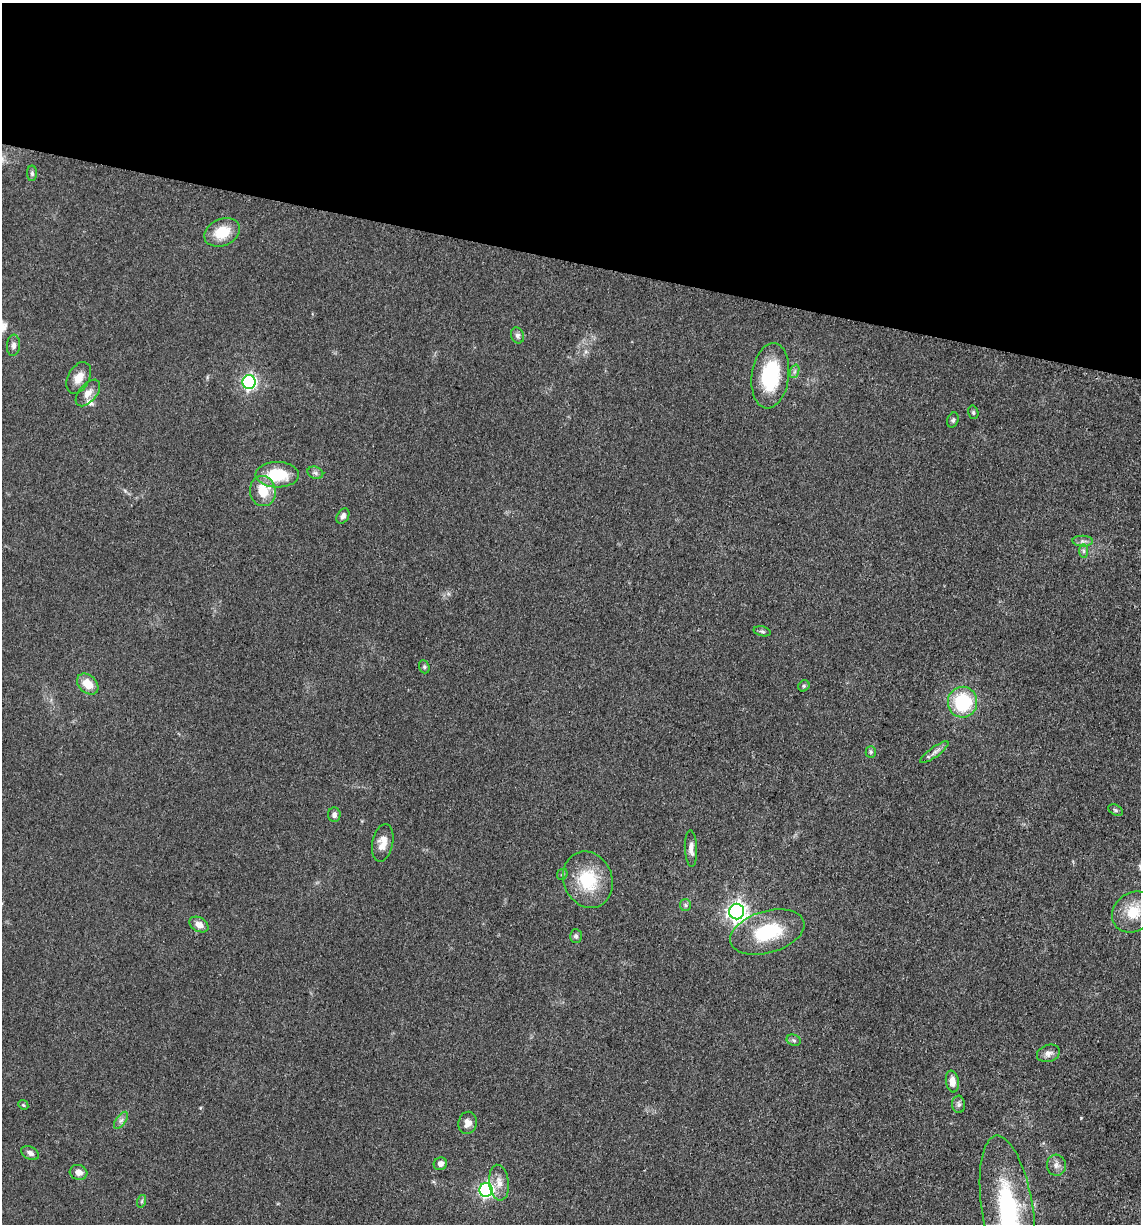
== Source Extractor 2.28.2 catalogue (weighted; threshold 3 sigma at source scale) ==
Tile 2 of 4 x 4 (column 2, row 1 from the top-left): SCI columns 1386-2524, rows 3685-4906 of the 4980 x 4921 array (HDU 1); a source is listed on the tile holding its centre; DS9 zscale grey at full resolution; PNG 1143 x 1226 px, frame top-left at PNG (2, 3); each listed source drawn as its Kron ellipse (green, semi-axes under 4 px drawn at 4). Shown black and unused: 21% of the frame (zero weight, under 3 of 5 exposures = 4% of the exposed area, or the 3 px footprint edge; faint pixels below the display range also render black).
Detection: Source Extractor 2.28.2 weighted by HDU 2 'WHT'; one run over the whole footprint, this tile lists its part. Background 0.0562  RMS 0.0059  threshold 0.0267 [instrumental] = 3 sigma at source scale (4.5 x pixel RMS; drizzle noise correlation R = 1.50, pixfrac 1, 0.05/0.05 arcsec/px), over >= 5 px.
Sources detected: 52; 1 inside a brighter listed object's ellipse — not listed separately; the other 51 listed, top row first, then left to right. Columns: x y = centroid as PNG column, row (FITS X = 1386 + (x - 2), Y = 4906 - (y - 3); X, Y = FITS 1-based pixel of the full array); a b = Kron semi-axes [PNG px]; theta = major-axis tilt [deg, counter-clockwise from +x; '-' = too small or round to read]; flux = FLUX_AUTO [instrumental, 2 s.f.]
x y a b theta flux
32 173 8 5 -89 1.2
222 232 18 13 24 15
518 335 8 6 -70 1.9
14 345 10 6 86 2.4
795 371 7 4 71 1.5
770 376 33 18 82 39
79 378 17 10 61 6.3
249 382 7 6 - 130
88 393 16 8 49 4.8
973 412 7 5 -76 1.1
953 420 8 5 71 1.3
315 473 8 6 -22 1.7
277 475 22 13 -1 23
263 491 15 13 -79 14
343 516 8 5 57 2.1
1083 541 10 5 -2 2
1084 551 7 4 -89 1.3
762 631 8 5 -14 1.2
424 667 7 5 -70 1
88 684 12 8 -42 9.2
804 686 6 5 - 1
962 702 15 14 - 36
871 752 5 5 - 0.96
934 752 17 5 36 2.8
1115 810 7 5 -28 1.1
334 815 7 6 - 2
383 843 19 10 79 6.9
691 848 18 6 -87 3.8
562 874 6 5 - 0.89
588 880 29 24 -68 29
685 905 6 5 - 1.2
737 911 8 7 - 290
1133 912 23 19 37 16
199 925 10 7 -29 4.4
767 932 38 21 16 37
576 936 7 6 - 1.2
794 1040 7 5 -22 1.4
1048 1053 12 8 19 3.1
952 1082 11 6 -81 4.8
959 1104 9 6 -86 1.7
23 1105 5 4 - 0.83
121 1120 10 5 53 2
468 1123 11 9 78 4.4
30 1153 9 6 -29 2.5
440 1164 7 6 - 2.7
1056 1165 10 9 - 3.2
79 1172 9 7 -15 4.1
499 1183 18 10 -84 6
486 1190 7 6 - 140
142 1201 6 4 72 0.9
1007 1210 75 25 -81 86
Isophote crosses this tile's border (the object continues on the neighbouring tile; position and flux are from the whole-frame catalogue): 2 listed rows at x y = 1133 912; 1007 1210